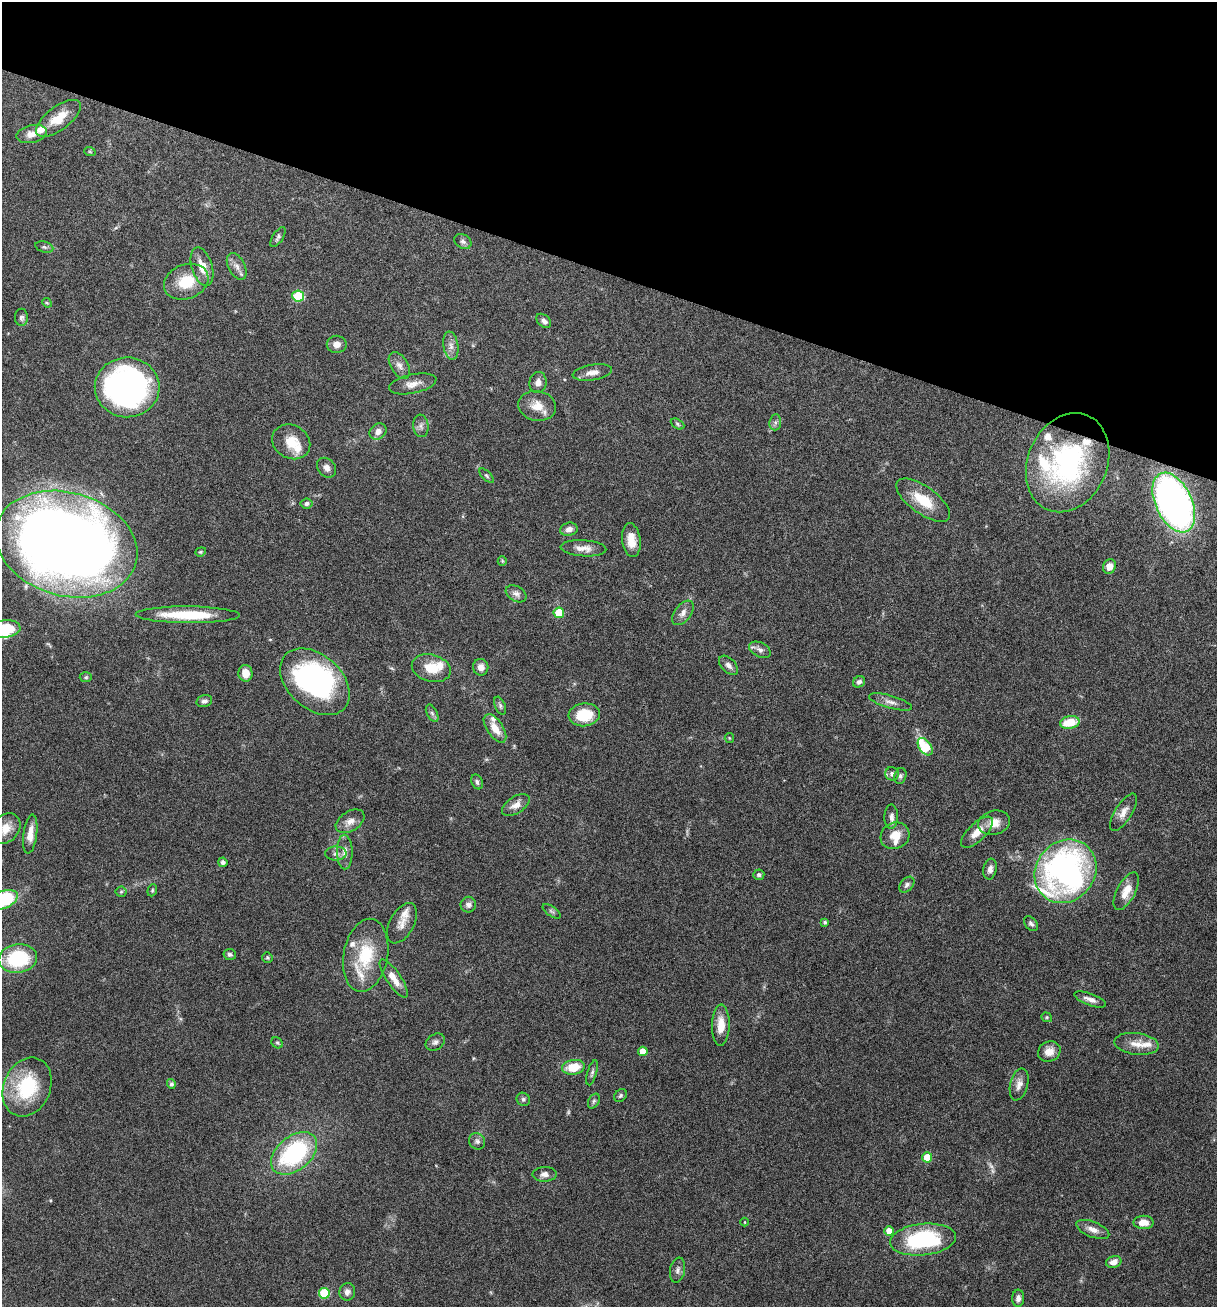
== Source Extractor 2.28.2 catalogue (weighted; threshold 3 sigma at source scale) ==
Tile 2 of 4 x 4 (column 2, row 1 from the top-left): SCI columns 1402-2616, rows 3925-5229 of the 5307 x 5252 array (HDU 1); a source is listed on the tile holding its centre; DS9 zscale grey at full resolution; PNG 1219 x 1309 px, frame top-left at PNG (2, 2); each listed source drawn as its Kron ellipse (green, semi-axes under 4 px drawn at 4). Shown black and unused: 21% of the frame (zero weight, under 5 of 9 exposures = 3% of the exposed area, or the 3 px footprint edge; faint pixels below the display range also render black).
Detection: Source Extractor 2.28.2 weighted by HDU 2 'WHT'; one run over the whole footprint, this tile lists its part. Background 0.0462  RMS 0.0032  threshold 0.013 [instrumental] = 3 sigma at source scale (4.09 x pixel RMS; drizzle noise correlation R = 1.36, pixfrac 0.8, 0.05/0.05 arcsec/px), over >= 5 px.
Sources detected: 140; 2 too faint to see at this stretch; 1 inside a brighter object's white glare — neither listed nor drawn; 13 inside a brighter listed object's ellipse — not listed separately; the other 124 listed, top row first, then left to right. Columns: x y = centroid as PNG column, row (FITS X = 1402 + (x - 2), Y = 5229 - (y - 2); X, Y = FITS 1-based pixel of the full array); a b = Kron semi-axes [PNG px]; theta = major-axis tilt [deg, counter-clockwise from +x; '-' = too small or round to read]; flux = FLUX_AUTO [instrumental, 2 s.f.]
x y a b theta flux
58 118 26 11 37 5.9
32 134 15 9 12 2.5
90 152 6 3 -19 0.32
278 237 11 5 57 0.78
463 241 9 6 -31 0.99
44 247 9 5 -16 0.65
237 266 14 8 -62 1.9
202 267 20 10 -74 3.9
186 282 23 17 21 8.7
298 296 6 5 - 15
47 303 5 4 - 0.33
21 317 8 6 -90 0.91
544 321 8 5 -41 1.1
337 344 10 8 -1 1.9
451 346 14 7 -81 1.8
399 365 15 8 -58 1.9
592 372 20 7 9 2.2
538 382 10 8 80 1.7
413 384 24 9 12 3
127 387 32 30 -1 95
537 406 19 15 -10 4.3
775 422 8 5 83 0.8
677 424 7 4 -29 0.5
421 426 11 7 -83 1.3
378 431 9 7 42 2.1
291 442 20 16 -29 5.7
1068 463 51 39 66 50
326 468 11 8 -48 1.4
486 476 9 4 -45 0.5
923 500 32 13 -36 8.4
307 503 6 5 - 0.83
1174 503 32 18 -65 130
569 529 9 6 13 1.5
631 540 17 9 -83 3.7
66 544 72 51 -16 440
583 548 23 8 -4 2.7
201 552 6 4 20 0.39
502 561 5 4 - 0.3
1109 566 7 6 - 2.4
516 594 11 7 -31 1.3
559 613 5 5 - 7.8
683 613 14 8 53 1.8
188 615 52 8 0 14
5 629 15 8 5 12
760 650 11 7 -27 1.4
728 665 11 7 -45 1.3
481 667 8 7 - 1.9
431 668 20 13 -15 6.1
245 673 8 7 - 3.3
86 677 6 5 - 0.47
315 682 40 27 -42 59
859 682 6 5 - 0.97
204 701 8 5 14 0.96
891 702 22 6 -16 2.1
500 706 9 5 -67 0.75
432 713 9 5 -62 0.81
584 715 15 11 7 9.1
1070 722 10 6 11 6.9
495 728 16 8 -56 4
729 738 5 4 - 0.32
925 747 9 6 -55 12
892 774 7 6 - 1.2
900 776 8 6 73 0.78
477 782 8 5 -68 0.72
516 805 15 8 33 2.5
1123 812 21 8 58 2.6
891 817 12 6 89 1.5
350 821 16 10 32 2.6
994 823 16 12 16 3.7
5 829 17 13 46 4.1
977 832 20 9 44 4
30 834 20 7 83 3.4
895 836 15 13 27 4.6
345 852 17 8 -89 2.2
336 853 10 7 2 1.1
223 862 5 4 - 0.93
990 869 10 6 79 1.6
1065 871 33 29 50 100
759 875 5 5 - 0.72
907 885 9 6 48 0.88
152 890 6 4 70 0.47
1126 891 21 9 62 4.1
121 892 5 5 - 0.43
4 900 14 8 23 20
468 905 8 7 - 1.2
552 911 10 5 -35 0.68
825 922 4 3 - 0.46
402 923 22 12 61 3.1
1031 924 8 5 -48 0.75
230 954 6 5 - 0.73
366 955 37 22 79 14
267 958 6 5 - 0.42
18 959 19 14 8 20
394 979 23 7 -56 3.6
1090 999 17 6 -20 1.8
1047 1017 5 4 - 0.37
721 1025 20 9 89 4.3
435 1042 10 7 34 1.1
277 1043 6 5 - 0.49
1137 1044 22 10 -7 3.8
643 1051 5 4 - 3.3
1049 1051 11 10 - 2.6
573 1067 11 7 9 6.3
592 1073 13 4 74 0.79
171 1084 5 4 - 0.82
1019 1084 16 9 76 2.1
27 1087 30 23 67 20
621 1095 7 5 46 0.55
523 1099 7 6 - 0.71
594 1101 8 5 61 0.63
477 1141 8 8 - 0.99
294 1153 26 17 40 35
927 1157 5 5 - 6.8
545 1174 12 7 2 1.5
745 1222 4 3 - 0.21
1143 1222 10 6 -1 3.3
1093 1229 17 7 -22 2.2
889 1231 5 5 - 2.7
923 1240 33 16 6 30
1114 1262 8 5 18 2.2
677 1270 12 7 79 1.2
347 1292 9 7 78 1.4
324 1293 5 5 - 13
1018 1298 8 6 86 1.2
Isophote crosses this tile's border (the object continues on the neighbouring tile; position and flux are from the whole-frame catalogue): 4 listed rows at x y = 66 544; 5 629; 5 829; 4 900